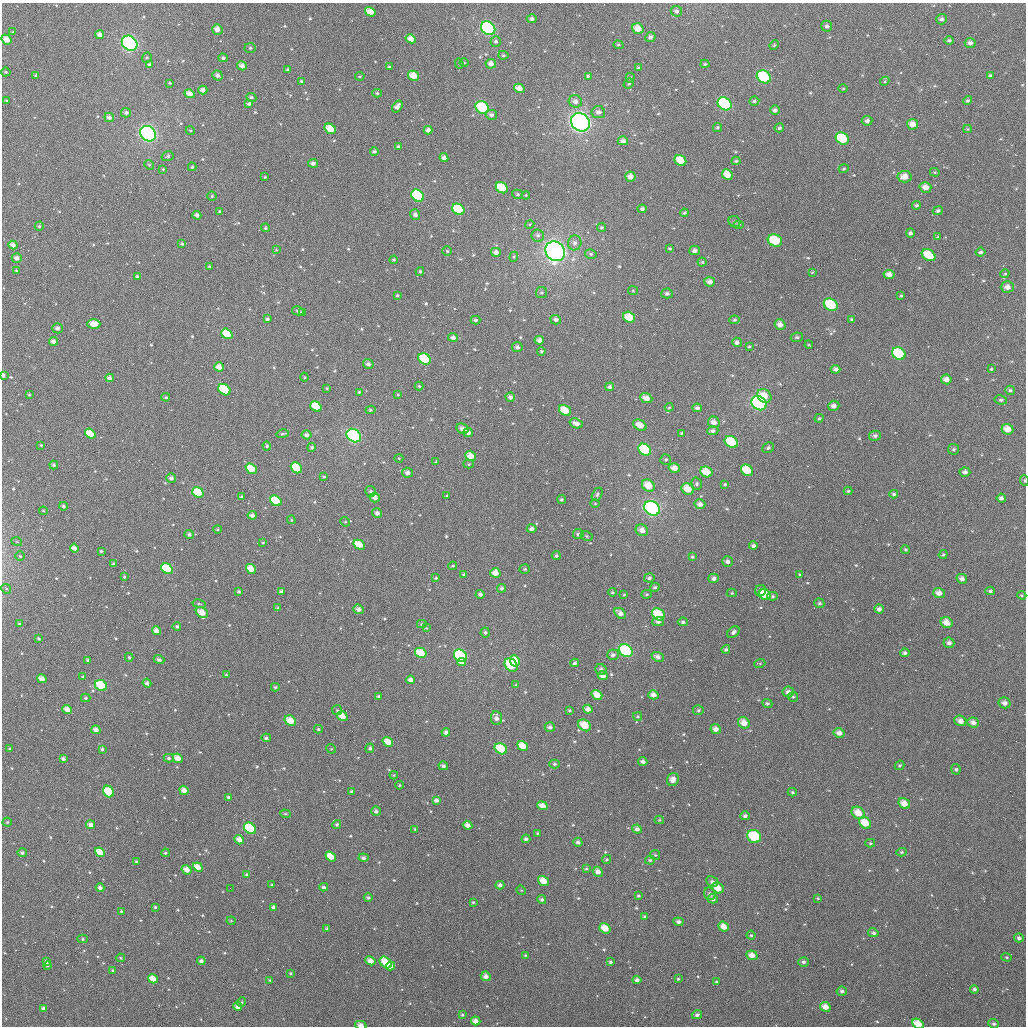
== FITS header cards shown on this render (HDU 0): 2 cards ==
NAXIS1  =                 1024
NAXIS2  =                 1024

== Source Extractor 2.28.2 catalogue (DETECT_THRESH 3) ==
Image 1024 x 1024 px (HDU 0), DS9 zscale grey, 1 PNG px = 1 image px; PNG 1028 x 1028 px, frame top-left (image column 1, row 1024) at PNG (2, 3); each listed source drawn as its Kron ellipse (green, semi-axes under 4 px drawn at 4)
Background 2240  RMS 56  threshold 168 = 3 sigma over >= 5 px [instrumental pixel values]
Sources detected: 618; of the 618, the 500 brightest by FLUX_AUTO listed and drawn (118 fainter detections omitted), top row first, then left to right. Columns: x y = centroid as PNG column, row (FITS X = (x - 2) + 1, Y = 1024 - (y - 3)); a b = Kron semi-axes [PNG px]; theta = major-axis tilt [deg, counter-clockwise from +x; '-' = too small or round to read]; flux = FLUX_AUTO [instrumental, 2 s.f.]
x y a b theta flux
676 11 6 5 - 1.2e+04
370 12 5 4 - 4.4e+04
532 19 5 4 - 1.2e+04
941 19 5 5 - 9.6e+03
827 26 5 5 - 1.0e+04
488 28 8 6 -37 6.3e+05
217 29 5 5 - 2.6e+04
638 29 6 5 - 4.1e+04
13 32 3 3 - 4.5e+03
100 35 4 4 - 1.8e+04
650 37 5 5 - 1.2e+04
411 39 5 4 - 3.4e+04
6 40 5 4 - 3.6e+04
949 41 4 4 - 8.2e+03
496 42 5 5 - 9.7e+03
130 43 8 7 - 6.0e+05
970 43 5 5 - 1.5e+04
618 45 5 4 - 5.8e+03
774 45 5 4 - 4.4e+03
250 48 6 5 - 7.8e+03
503 55 5 4 - 6.2e+03
147 58 5 4 - 6.1e+03
223 58 5 4 - 9.6e+03
459 63 5 4 - 5.9e+03
464 63 4 4 - 4.1e+03
149 64 4 3 - 7.6e+03
491 64 5 4 - 2.1e+04
705 64 4 4 - 5.4e+03
242 66 5 4 - 2.2e+04
389 67 4 3 - 5.1e+03
638 68 4 4 - 4.5e+03
288 70 4 4 - 9.6e+03
6 72 5 4 - 5.6e+03
36 75 4 4 - 6.6e+03
217 75 5 4 - 1.4e+04
360 76 5 3 - 4.1e+03
413 76 6 5 - 5.3e+04
588 76 4 3 - 5.9e+03
990 76 4 4 - 7.5e+03
764 77 7 6 - 2.3e+05
630 78 5 4 - 6.5e+03
301 81 4 3 - 5.5e+03
885 81 5 3 - 4.1e+03
170 83 3 3 - 4.4e+03
629 83 5 4 - 5.7e+03
519 88 5 4 - 3.2e+04
843 88 4 4 - 4.1e+03
203 90 4 4 - 1.8e+04
377 93 5 4 - 6.4e+03
190 94 5 4 - 2.9e+04
251 97 5 4 - 8.5e+03
6 100 4 3 - 4.6e+03
968 100 5 4 - 7.2e+03
575 101 7 6 - 1.8e+04
754 101 5 4 - 6.9e+03
249 104 4 4 - 1.1e+04
725 104 7 6 - 3.3e+05
397 107 6 4 55 2.3e+04
482 107 7 6 - 2.0e+05
775 110 5 4 - 1.3e+04
598 112 7 6 - 1.7e+04
126 113 5 5 - 1.1e+04
491 115 6 5 - 1.2e+04
109 117 5 4 - 1.4e+04
867 121 5 5 - 1.2e+04
580 122 10 8 -39 1.2e+06
912 124 5 5 - 3.0e+04
717 127 4 4 - 6.8e+03
779 128 5 4 - 7.6e+03
330 129 6 5 - 7.1e+04
967 129 4 4 - 4.3e+03
190 130 4 3 - 4.6e+03
428 130 4 4 - 1.8e+04
148 134 8 7 - 7.4e+05
842 139 7 5 -36 1.5e+05
623 141 5 4 - 1.7e+04
398 147 4 4 - 6.6e+03
374 151 4 4 - 7.9e+03
168 156 6 5 - 8.7e+03
444 158 4 4 - 1.6e+04
680 160 6 5 - 6.0e+04
736 161 4 4 - 5.7e+03
313 163 5 4 - 1.3e+04
149 165 5 4 - 5.7e+03
192 167 4 4 - 5.6e+03
163 169 4 4 - 4.3e+03
844 169 5 4 - 5.8e+03
935 172 5 4 - 4.1e+03
727 175 5 5 - 4.5e+04
265 177 3 3 - 4.1e+03
630 177 5 5 - 2.7e+04
904 177 7 5 4 3.6e+04
925 187 6 5 - 2.9e+04
502 188 6 5 - 1.1e+05
517 194 6 4 -15 6.1e+03
526 195 4 3 - 4.0e+03
212 196 4 4 - 5.8e+03
418 196 7 5 -40 2.8e+05
916 205 4 4 - 7.6e+03
458 209 7 5 -38 1.4e+05
642 209 4 4 - 1.1e+04
220 211 3 3 - 5.6e+03
938 211 5 4 - 8.2e+03
684 213 4 3 - 6.5e+03
197 215 4 4 - 1.5e+04
415 215 5 5 - 1.4e+04
734 222 6 5 - 7.8e+03
530 224 5 3 - 3.9e+03
739 224 5 4 - 5.4e+03
39 226 4 4 - 7.0e+03
601 227 4 4 - 5.9e+03
266 228 4 4 - 6.3e+03
910 233 4 4 - 1.0e+04
538 235 6 6 - 1.1e+04
938 237 4 3 - 4.6e+03
775 241 7 6 - 1.3e+05
575 243 7 6 - 1.4e+04
182 244 3 3 - 6.3e+03
13 245 4 4 - 2.2e+04
670 248 4 3 - 5.2e+03
276 250 4 4 - 4.2e+03
695 250 5 5 - 1.4e+04
447 251 4 4 - 5.3e+03
555 251 10 9 - 1.6e+06
496 252 5 4 - 2.0e+04
980 252 5 4 - 9.1e+03
591 254 6 4 -14 7.4e+03
929 255 7 5 -34 8.5e+04
514 257 5 4 - 4.4e+03
17 258 5 4 - 1.9e+04
394 260 4 4 - 5.9e+03
702 262 4 4 - 4.7e+03
209 267 3 3 - 4.8e+03
16 271 4 3 - 4.1e+03
420 271 4 3 - 6.0e+03
812 272 4 3 - 3.9e+03
889 274 5 4 - 2.1e+04
1005 274 4 4 - 4.4e+03
137 277 4 4 - 8.1e+03
710 282 5 5 - 2.0e+04
1007 287 6 5 - 2.2e+04
633 291 5 4 - 4.0e+03
541 292 6 5 - 7.4e+03
667 293 6 5 - 1.0e+04
397 295 4 3 - 4.9e+03
901 296 4 3 - 4.7e+03
831 305 7 6 - 1.6e+05
298 311 6 4 -11 8.7e+03
302 313 4 3 - 1.3e+04
629 317 6 5 - 6.8e+04
267 319 4 3 - 8.8e+03
852 319 4 3 - 6.7e+03
476 320 5 4 - 8.4e+03
556 320 5 4 - 1.4e+04
734 320 5 4 - 6.0e+03
94 324 6 4 1 4.6e+04
780 325 5 5 - 2.3e+04
57 328 5 5 - 1.2e+04
227 334 6 4 -37 8.0e+04
453 337 5 4 - 1.4e+04
797 337 6 4 8 7.5e+03
539 340 5 4 - 1.8e+04
54 341 4 4 - 1.9e+04
737 342 5 5 - 1.4e+04
809 345 4 3 - 3.8e+03
749 346 3 2 - 3.8e+03
517 347 5 5 - 1.2e+04
541 351 4 3 - 4.8e+03
899 354 7 6 - 1.9e+05
425 359 6 5 - 1.2e+05
368 364 5 4 - 1.3e+04
219 367 5 4 - 2.9e+04
836 369 5 4 - 1.3e+04
991 369 4 3 - 4.1e+03
3 375 4 3 - 1.6e+04
304 377 4 4 - 4.1e+03
110 378 4 4 - 1.7e+04
946 379 5 5 - 2.4e+04
419 386 4 4 - 4.9e+03
610 387 4 4 - 1.1e+04
327 388 3 3 - 4.2e+03
224 390 7 5 -38 1.9e+05
1010 390 5 4 - 7.6e+03
359 392 4 4 - 5.3e+03
29 395 4 3 - 4.3e+03
398 395 3 3 - 4.2e+03
764 396 8 6 -41 5.0e+04
166 397 4 3 - 5.9e+03
510 397 5 4 - 1.5e+04
646 398 6 4 -22 2.7e+04
1001 400 6 4 -9 8.4e+03
759 403 8 6 -38 5.0e+05
316 406 6 4 -36 7.2e+04
834 406 6 5 - 1.7e+04
669 407 4 3 - 4.4e+03
697 408 5 4 - 1.1e+04
370 410 5 4 - 6.4e+03
565 410 6 5 - 6.0e+04
819 418 4 4 - 5.8e+03
714 422 6 5 - 2.6e+04
576 423 7 4 -18 2.0e+04
640 425 7 5 -32 3.6e+04
462 429 6 5 - 2.2e+04
1007 429 6 5 - 3.9e+04
713 431 5 4 - 1.1e+04
468 432 4 4 - 1.8e+04
681 433 4 3 - 4.0e+03
90 434 6 4 -37 6.6e+04
283 434 6 3 14 7.4e+03
307 435 5 4 - 1.3e+04
354 436 8 6 -37 6.3e+05
875 436 6 5 - 1.1e+04
731 442 7 5 -33 1.3e+05
41 445 4 4 - 4.6e+03
267 446 4 4 - 6.5e+03
312 447 4 4 - 8.3e+03
768 448 6 5 - 8.3e+03
953 449 5 5 - 7.2e+03
645 450 7 5 -35 2.4e+05
471 456 6 5 - 3.9e+04
399 458 4 4 - 3.8e+03
666 459 5 5 - 6.6e+03
436 462 4 3 - 4.2e+03
469 464 5 4 - 4.8e+03
54 465 4 4 - 8.8e+03
296 468 6 5 - 1.1e+05
674 468 6 4 -17 3.0e+04
251 469 6 4 -35 7.8e+04
747 470 6 5 - 9.0e+04
706 472 6 5 - 6.8e+04
965 472 5 4 - 1.4e+04
407 473 5 5 - 1.7e+04
324 477 3 3 - 4.4e+03
171 478 5 4 - 1.4e+04
1024 481 5 3 - 4.5e+03
697 484 6 5 - 7.8e+03
725 484 4 3 - 4.6e+03
648 486 7 5 -41 5.9e+04
688 489 6 5 - 5.1e+04
370 491 5 5 - 7.7e+03
848 491 4 4 - 5.3e+03
198 492 6 5 - 1.0e+05
597 494 7 4 62 8.3e+03
894 494 4 3 - 7.2e+03
447 496 4 3 - 5.3e+03
242 497 3 3 - 7.8e+03
375 498 5 4 - 1.9e+04
1001 498 4 4 - 1.2e+04
561 499 4 4 - 6.4e+03
276 501 6 5 - 1.1e+05
595 504 5 3 - 3.9e+03
700 504 5 5 - 1.6e+04
63 506 4 4 - 9.2e+03
652 508 8 7 - 8.4e+05
43 511 4 3 - 4.1e+03
377 513 5 4 - 1.3e+04
252 515 4 4 - 1.5e+04
291 520 4 3 - 4.3e+03
345 522 5 4 - 5.0e+03
217 529 4 3 - 4.7e+03
532 529 5 4 - 1.4e+04
642 530 6 5 - 2.5e+04
189 534 4 4 - 9.8e+03
578 534 5 5 - 1.2e+04
587 536 6 4 -28 5.9e+03
17 542 5 3 - 3.9e+03
263 542 4 3 - 4.1e+03
359 545 6 4 -30 5.6e+04
753 546 4 3 - 1.1e+04
74 548 4 4 - 1.9e+04
905 549 4 4 - 5.1e+03
101 551 3 3 - 6.5e+03
943 555 5 3 - 5.2e+03
20 556 5 4 - 5.5e+03
556 556 4 4 - 7.6e+03
692 557 4 4 - 5.8e+03
727 561 5 5 - 1.3e+04
113 564 4 3 - 6.0e+03
453 566 4 3 - 4.5e+03
167 569 6 5 - 1.4e+05
251 569 5 4 - 4.9e+04
525 569 5 4 - 6.0e+03
495 573 5 5 - 3.3e+04
464 574 3 3 - 5.4e+03
800 574 4 3 - 4.2e+03
124 577 4 3 - 4.7e+03
436 578 3 3 - 4.9e+03
649 578 5 4 - 9.8e+03
714 578 5 5 - 1.3e+04
962 579 5 4 - 1.6e+04
655 587 5 4 - 7.3e+03
501 588 4 4 - 9.0e+03
6 589 5 4 - 5.4e+03
760 590 6 5 - 1.5e+04
990 591 4 4 - 7.1e+03
239 592 4 3 - 6.7e+03
281 592 4 3 - 1.1e+04
612 592 4 3 - 5.5e+03
732 593 5 4 - 4.5e+03
939 593 6 5 - 2.6e+04
480 594 4 4 - 1.0e+04
647 594 5 4 - 6.0e+03
624 595 4 3 - 4.0e+03
765 595 6 5 - 8.7e+04
1022 595 4 3 - 4.6e+03
773 596 5 4 - 6.8e+03
819 603 5 4 - 7.9e+03
199 604 7 3 -10 5.0e+03
278 608 3 3 - 6.8e+03
358 609 5 4 - 1.7e+04
879 609 4 4 - 1.4e+04
202 613 6 5 - 4.0e+04
620 613 6 4 -40 2.1e+04
658 614 7 5 -40 1.3e+05
658 622 5 4 - 1.4e+04
683 622 5 4 - 9.0e+03
947 623 6 5 - 3.3e+04
19 624 3 3 - 5.0e+03
422 624 5 4 - 5.1e+03
177 626 4 4 - 7.2e+03
426 628 4 4 - 4.1e+03
157 631 5 4 - 2.5e+04
485 632 5 4 - 8.7e+03
733 632 7 5 41 1.1e+04
39 639 3 3 - 5.6e+03
949 643 5 5 - 1.4e+04
726 649 4 4 - 8.1e+03
626 651 7 6 - 3.0e+05
421 653 6 5 - 6.8e+04
905 653 4 4 - 1.0e+04
613 655 6 5 - 1.3e+04
460 656 7 5 -37 4.9e+05
129 657 4 3 - 5.3e+03
658 657 6 4 -22 1.7e+04
88 660 4 4 - 7.5e+03
159 660 5 4 - 9.5e+03
515 661 6 5 - 5.8e+04
461 662 5 4 - 2.2e+04
575 663 4 4 - 8.7e+03
760 663 5 3 - 4.4e+03
511 665 7 5 -52 1.7e+05
601 669 5 5 - 1.2e+04
226 675 3 3 - 5.4e+03
603 676 5 4 - 2.2e+04
83 677 4 3 - 4.2e+03
42 679 5 4 - 3.1e+04
410 680 4 4 - 2.0e+04
147 683 4 4 - 1.2e+04
101 685 6 5 - 1.5e+05
516 685 4 4 - 4.9e+03
275 687 4 3 - 6.1e+03
788 692 6 5 - 1.8e+04
597 695 6 4 -37 4.3e+04
653 695 5 4 - 2.4e+04
379 696 4 4 - 8.0e+03
793 697 5 5 - 6.0e+03
86 698 5 4 - 6.0e+03
767 703 5 4 - 7.8e+03
1004 703 6 5 - 1.8e+04
67 709 5 4 - 3.4e+04
588 709 4 4 - 2.4e+04
337 710 5 5 - 6.1e+03
569 710 4 3 - 5.3e+03
698 710 5 5 - 6.1e+03
342 716 5 4 - 3.9e+04
638 716 4 3 - 4.7e+03
496 718 7 5 -82 1.7e+04
290 721 6 5 - 5.2e+04
960 721 6 5 - 2.5e+04
973 722 6 5 - 2.0e+04
744 723 6 5 - 3.9e+04
585 725 7 5 -37 6.6e+04
550 727 5 4 - 1.3e+04
318 729 4 4 - 5.8e+03
716 729 5 5 - 2.1e+04
96 730 4 4 - 2.0e+04
446 732 4 4 - 1.3e+04
839 733 5 4 - 1.9e+04
266 738 5 4 - 8.1e+03
388 742 5 4 - 4.4e+04
523 746 5 4 - 5.0e+04
370 748 5 4 - 8.8e+03
10 749 4 4 - 4.5e+03
102 749 4 3 - 8.9e+03
331 749 5 4 - 4.5e+03
501 749 6 5 - 1.6e+05
169 758 5 4 - 8.7e+03
178 758 5 4 - 3.0e+04
63 759 4 3 - 1.3e+04
643 761 5 4 - 1.4e+04
554 764 5 4 - 7.3e+03
900 765 5 4 - 5.7e+03
443 766 5 4 - 9.9e+03
956 769 5 4 - 7.2e+03
394 775 4 4 - 3.8e+03
673 779 7 6 - 2.7e+04
399 785 4 3 - 4.7e+03
184 790 5 4 - 2.7e+04
108 792 6 5 - 1.3e+05
352 792 3 3 - 6.5e+03
792 792 4 3 - 6.5e+03
229 797 4 3 - 9.0e+03
436 800 4 4 - 1.3e+04
904 803 6 5 - 3.8e+04
542 806 5 4 - 3.2e+04
376 811 4 4 - 1.0e+04
858 813 7 5 -36 4.8e+04
285 814 5 4 - 5.8e+03
745 816 5 4 - 1.1e+04
659 820 4 4 - 5.1e+03
7 822 4 4 - 5.2e+03
865 823 6 5 - 5.7e+04
91 825 4 4 - 2.1e+04
337 825 4 4 - 7.7e+03
467 825 5 4 - 2.2e+04
250 828 6 5 - 2.9e+05
415 829 4 3 - 4.4e+03
637 829 5 4 - 1.5e+04
537 833 4 3 - 4.6e+03
754 836 7 6 - 2.1e+05
526 839 4 4 - 1.1e+04
239 840 5 4 - 2.9e+04
578 842 5 4 - 1.3e+04
870 843 5 4 - 5.6e+03
100 852 5 4 - 5.6e+04
902 852 5 4 - 5.4e+03
22 853 5 4 - 9.9e+03
165 853 4 3 - 6.3e+03
655 855 5 5 - 6.2e+03
331 857 6 4 -35 5.7e+04
363 858 5 4 - 1.2e+04
606 859 5 4 - 5.7e+03
650 860 5 4 - 7.5e+03
136 862 3 3 - 8.4e+03
198 867 5 4 - 4.3e+04
586 869 4 3 - 5.2e+03
187 870 5 4 - 3.1e+04
598 872 5 4 - 2.3e+04
247 875 3 3 - 9.5e+03
543 881 6 4 -35 4.5e+04
712 882 6 5 - 1.1e+04
272 885 3 3 - 3.9e+03
500 885 4 4 - 1.3e+04
324 887 4 4 - 9.3e+03
100 888 4 4 - 1.9e+04
230 888 2 2 - 3.8e+03
718 888 6 5 - 4.1e+04
521 890 5 4 - 4.3e+03
710 894 6 5 - 1.3e+04
638 896 4 3 - 5.2e+03
368 897 4 4 - 8.3e+03
818 898 3 3 - 4.0e+03
713 899 5 4 - 1.3e+04
542 900 4 4 - 8.2e+03
473 902 3 3 - 5.1e+03
155 907 4 3 - 5.6e+03
273 907 4 4 - 1.1e+04
121 911 4 3 - 4.3e+03
645 917 4 3 - 7.8e+03
231 921 4 4 - 4.4e+03
678 922 5 4 - 1.1e+04
724 927 5 4 - 3.3e+04
605 928 6 4 -36 5.4e+04
327 929 4 3 - 1.0e+04
873 933 5 4 - 1.0e+04
751 935 4 4 - 5.8e+03
1019 938 5 4 - 9.9e+03
83 939 5 4 - 6.3e+03
525 955 4 3 - 4.0e+03
752 955 6 4 -21 2.9e+04
1007 957 5 4 - 5.1e+03
120 958 4 3 - 4.8e+03
201 961 4 4 - 1.3e+04
370 961 5 4 - 2.9e+04
46 962 4 4 - 1.3e+04
386 962 7 5 -41 7.2e+04
611 962 4 3 - 7.7e+03
803 962 5 5 - 1.0e+04
47 966 4 3 - 4.9e+03
391 966 4 4 - 3.4e+04
113 971 4 3 - 6.7e+03
290 973 4 3 - 4.9e+03
486 976 5 4 - 1.9e+04
153 979 5 4 - 4.8e+04
678 979 4 3 - 4.8e+03
270 980 4 3 - 4.1e+03
637 980 4 4 - 1.4e+04
716 982 4 3 - 5.4e+03
974 989 4 4 - 8.6e+03
842 991 5 4 - 9.8e+03
241 1002 5 4 - 5.2e+03
238 1007 4 4 - 1.9e+04
825 1007 5 4 - 3.2e+04
44 1009 4 4 - 2.4e+04
462 1015 4 3 - 5.7e+03
697 1015 5 4 - 1.0e+04
476 1021 5 4 - 2.2e+04
918 1024 6 4 -30 5.7e+04
994 1024 5 4 - 8.7e+03
361 1025 6 3 -14 2.2e+04
At the frame edge (FLAGS 8, measured only in part): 4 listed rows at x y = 3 375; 1024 481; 918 1024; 361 1025
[118 fainter detections neither listed nor drawn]

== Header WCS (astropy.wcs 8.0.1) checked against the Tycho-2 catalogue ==
Header WCS as astropy/WCSLIB reads it (applying the file's SIP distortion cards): RA---TAN-SIP/DEC--TAN-SIP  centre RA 01:03:04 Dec +09:46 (15.77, +9.77 deg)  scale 8.66 arcsec/px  FOV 147.9' x 147.9'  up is +179 deg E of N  parity flipped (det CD > 0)
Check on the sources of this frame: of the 60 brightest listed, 60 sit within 12.4 arcsec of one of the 165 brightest Tycho-2 stars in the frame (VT <= 12.93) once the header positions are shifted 3.99 arcsec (3.10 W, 2.51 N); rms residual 4.13 arcsec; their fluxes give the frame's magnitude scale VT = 22.82 - 2.5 log10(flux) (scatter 0.18 mag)
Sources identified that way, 146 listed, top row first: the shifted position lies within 12.4 arcsec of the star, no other Tycho-2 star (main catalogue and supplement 1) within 24.8 arcsec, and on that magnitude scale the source's flux lands within +1.5 / -3 mag of the star's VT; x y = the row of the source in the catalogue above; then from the Tycho-2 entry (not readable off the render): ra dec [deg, ICRS J2000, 3 dp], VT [Tycho-2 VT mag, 2 dp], TYC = Tycho-2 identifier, HIP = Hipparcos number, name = IAU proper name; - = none
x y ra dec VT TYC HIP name
676 11 15.396 +8.548 11.98 612-441-1 - -
370 12 16.141 +8.565 10.97 612-312-1 - -
488 28 15.852 +8.599 8.42 612-345-1 - -
638 29 15.489 +8.593 11.02 612-908-1 - -
6 40 17.024 +8.649 11.30 612-907-1 - -
130 43 16.725 +8.652 8.02 612-379-1 5231 -
970 43 14.680 +8.608 12.04 605-579-1 - -
242 66 16.451 +8.701 11.58 612-987-1 - -
413 76 16.033 +8.717 10.86 612-798-1 - -
764 77 15.180 +8.702 9.33 605-630-1 - -
190 94 16.576 +8.770 11.55 612-771-1 - -
725 104 15.273 +8.769 9.02 605-517-1 4752 -
482 107 15.863 +8.790 9.30 612-577-1 - -
580 122 15.623 +8.822 7.07 612-369-1 4858 -
912 124 14.815 +8.807 11.47 605-951-1 - -
717 127 15.290 +8.825 11.95 605-1105-1 - -
428 130 15.995 +8.847 11.76 612-390-1 - -
148 134 16.675 +8.869 7.73 612-558-1 5216 -
842 139 14.985 +8.846 9.97 605-566-1 - -
680 160 15.378 +8.907 10.98 612-973-1 - -
727 175 15.263 +8.939 10.99 605-1245-1 - -
630 177 15.499 +8.949 11.58 612-491-1 - -
904 177 14.832 +8.933 11.48 605-385-1 - -
925 187 14.780 +8.958 11.53 605-888-1 - -
502 188 15.812 +8.982 10.42 612-842-1 - -
418 196 16.016 +9.005 9.61 612-484-1 - -
458 209 15.917 +9.036 9.83 612-940-1 - -
642 209 15.470 +9.025 11.88 612-853-1 - -
775 241 15.143 +9.095 9.98 605-595-1 - -
555 251 15.678 +9.133 6.88 612-325-1 4878 -
929 255 14.769 +9.121 10.68 605-445-1 - -
17 258 16.991 +9.173 11.86 612-741-1 - -
710 282 15.301 +9.197 11.78 605-1069-1 - -
1007 287 14.576 +9.193 11.75 605-404-1 - -
831 305 15.004 +9.246 9.66 605-610-1 - -
629 317 15.495 +9.287 10.45 612-404-1 - -
780 325 15.127 +9.296 11.76 605-910-1 - -
227 334 16.474 +9.347 10.35 612-377-1 - -
539 340 15.713 +9.347 12.22 612-936-1 - -
54 341 16.898 +9.372 12.28 612-728-1 - -
899 354 14.835 +9.360 9.56 605-667-1 - -
425 359 15.992 +9.398 9.94 612-395-1 - -
219 367 16.493 +9.427 11.66 612-642-1 - -
836 369 14.989 +9.400 11.65 605-701-1 - -
110 378 16.759 +9.458 12.23 612-429-1 - -
764 396 15.162 +9.470 11.86 605-796-1 - -
316 406 16.254 +9.517 10.86 612-830-1 - -
565 410 15.647 +9.515 11.15 612-767-1 - -
714 422 15.283 +9.535 11.98 605-421-1 - -
640 425 15.463 +9.546 11.54 612-394-1 - -
462 429 15.897 +9.563 12.24 612-546-1 - -
1007 429 14.566 +9.535 11.36 605-843-1 - -
90 434 16.804 +9.593 10.86 612-128-1 - -
354 436 16.160 +9.586 8.34 612-126-1 5048 -
731 442 15.239 +9.582 10.15 605-218-1 - -
645 450 15.450 +9.605 9.76 612-152-1 - -
471 456 15.875 +9.629 11.18 612-44-1 - -
296 468 16.299 +9.666 10.17 612-108-1 - -
674 468 15.377 +9.647 11.86 612-137-1 - -
251 469 16.409 +9.670 10.77 612-4-1 - -
747 470 15.199 +9.649 10.65 605-232-1 - -
706 472 15.298 +9.655 10.53 605-240-1 - -
407 473 16.029 +9.672 12.24 612-67-1 - -
648 486 15.439 +9.691 10.81 612-124-1 - -
688 489 15.342 +9.698 10.91 612-200-1 - -
198 492 16.538 +9.729 10.04 612-2-1 - -
276 501 16.348 +9.746 10.24 612-178-1 - -
700 504 15.313 +9.733 11.92 605-127-1 - -
652 508 15.429 +9.746 7.96 612-182-1 4806 -
532 529 15.723 +9.801 12.01 612-27-1 - -
642 530 15.453 +9.799 11.28 612-81-1 - -
578 534 15.608 +9.811 12.52 612-194-1 - -
359 545 16.142 +9.848 11.23 612-72-1 - -
74 548 16.838 +9.869 12.05 612-203-1 - -
167 569 16.611 +9.915 10.12 612-201-1 - -
251 569 16.405 +9.911 10.96 612-54-1 - -
495 573 15.809 +9.909 11.53 612-103-1 - -
649 578 15.433 +9.912 12.93 612-131-1 - -
962 579 14.670 +9.897 11.81 605-238-1 - -
939 593 14.725 +9.933 11.47 605-170-1 - -
765 595 15.149 +9.947 10.84 605-49-1 - -
202 613 16.523 +10.018 11.27 615-899-1 - -
658 614 15.408 +10.001 9.91 615-620-1 - -
947 623 14.704 +10.004 11.50 608-522-1 - -
421 653 15.987 +10.105 10.47 615-702-1 - -
460 656 15.889 +10.110 9.49 615-486-1 - -
658 657 15.408 +10.102 11.76 615-502-1 - -
515 661 15.757 +10.118 10.87 615-350-1 - -
461 662 15.888 +10.125 11.79 615-814-1 - -
575 663 15.611 +10.122 12.36 615-678-1 - -
511 665 15.766 +10.130 9.89 615-650-1 - -
42 679 16.912 +10.184 11.16 615-447-1 - -
410 680 16.011 +10.170 11.84 615-460-1 - -
101 685 16.766 +10.198 9.72 615-743-1 - -
788 692 15.086 +10.180 12.58 608-888-1 - -
597 695 15.554 +10.198 10.83 615-822-1 - -
653 695 15.416 +10.194 11.70 615-243-1 - -
1004 703 14.558 +10.194 12.11 608-708-1 - -
67 709 16.849 +10.257 11.18 615-726-1 - -
342 716 16.175 +10.261 11.10 615-148-1 - -
290 721 16.302 +10.275 10.71 615-833-1 5092 -
960 721 14.664 +10.240 11.95 608-582-1 - -
973 722 14.633 +10.243 11.63 608-210-1 - -
744 723 15.193 +10.257 10.93 608-20-1 - -
585 725 15.583 +10.271 10.58 615-364-1 - -
550 727 15.668 +10.277 12.14 615-484-1 - -
96 730 16.778 +10.305 11.84 615-955-1 - -
446 732 15.922 +10.295 11.22 615-134-1 - -
388 742 16.062 +10.321 10.78 615-489-1 - -
523 746 15.733 +10.324 10.92 615-463-1 - -
102 749 16.762 +10.351 12.14 615-737-1 - -
501 749 15.786 +10.332 9.84 615-807-1 - -
178 758 16.576 +10.370 11.52 615-908-1 - -
184 790 16.559 +10.447 11.41 615-612-1 - -
108 792 16.744 +10.453 10.45 615-56-1 - -
904 803 14.797 +10.442 11.65 608-1000-1 - -
542 806 15.681 +10.467 11.69 615-532-1 - -
858 813 14.909 +10.467 11.10 608-580-1 4644 -
865 823 14.891 +10.491 11.05 608-918-1 - -
91 825 16.786 +10.533 12.53 615-512-1 - -
467 825 15.864 +10.517 11.99 615-396-1 - -
250 828 16.395 +10.536 9.45 615-594-1 - -
754 836 15.163 +10.531 9.46 608-100-1 - -
239 840 16.422 +10.563 12.35 615-157-1 - -
100 852 16.762 +10.600 10.85 615-253-1 - -
331 857 16.197 +10.600 11.31 615-410-1 - -
198 867 16.522 +10.631 11.28 615-851-1 - -
187 870 16.549 +10.638 11.89 615-196-1 - -
598 872 15.543 +10.622 12.20 615-935-1 - -
247 875 16.402 +10.648 12.38 615-409-1 - -
543 881 15.675 +10.648 12.15 615-10-1 - -
712 882 15.263 +10.640 12.23 608-546-1 - -
100 888 16.761 +10.685 11.99 615-60-1 - -
718 888 15.248 +10.656 11.21 608-282-1 - -
273 907 16.335 +10.724 12.42 615-290-1 - -
724 927 15.232 +10.748 11.99 608-374-1 - -
605 928 15.522 +10.759 10.63 615-574-1 - -
752 955 15.161 +10.815 11.67 608-30-1 - -
386 962 16.058 +10.851 10.82 615-952-1 - -
391 966 16.046 +10.860 11.96 615-703-1 - -
486 976 15.812 +10.880 12.07 615-401-1 - -
153 979 16.626 +10.902 11.19 615-819-1 - -
825 1007 14.978 +10.935 11.23 608-472-1 - -
462 1015 15.868 +10.973 12.54 615-1018-1 - -
918 1024 14.750 +10.971 10.84 608-268-1 - -
361 1025 16.115 +11.006 11.14 615-962-1 - -